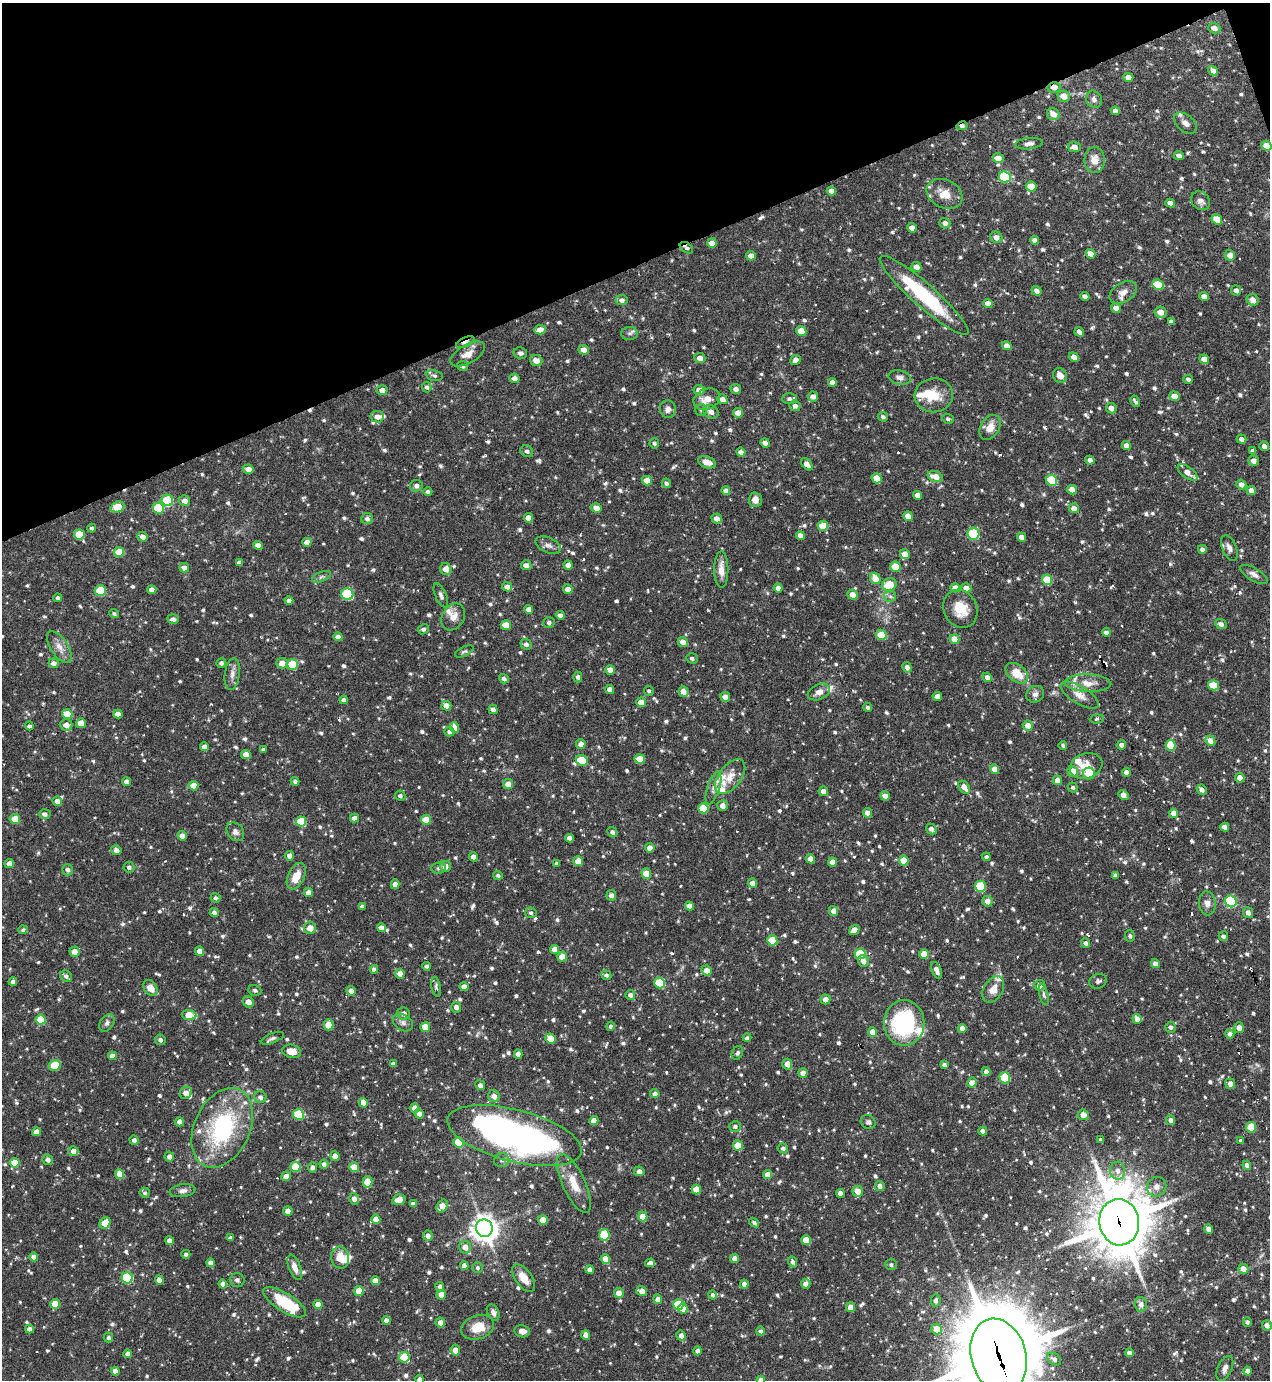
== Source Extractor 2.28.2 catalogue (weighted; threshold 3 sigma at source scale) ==
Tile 3 of 4 x 4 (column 3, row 1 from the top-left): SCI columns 2686-3953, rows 4134-5511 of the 5499 x 5511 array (HDU 1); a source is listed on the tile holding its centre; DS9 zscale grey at full resolution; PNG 1272 x 1382 px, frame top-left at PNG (2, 3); each listed source drawn as its Kron ellipse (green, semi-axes under 4 px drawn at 4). Shown black and unused: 19% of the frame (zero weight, under 3 of 6 exposures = <1% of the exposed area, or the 3 px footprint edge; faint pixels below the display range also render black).
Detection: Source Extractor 2.28.2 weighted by HDU 2 'WHT'; one run over the whole footprint, this tile lists its part. Background 0.0695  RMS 0.0041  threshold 0.0168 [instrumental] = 3 sigma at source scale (4.09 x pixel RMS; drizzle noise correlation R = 1.36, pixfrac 0.8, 0.05/0.05 arcsec/px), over >= 5 px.
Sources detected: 1024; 2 inside a brighter object's white glare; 9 cosmic-ray / hot-pixel residue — neither listed nor drawn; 22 inside a brighter listed object's ellipse — not listed separately; of the other 991, all 500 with FLUX_AUTO >= 0.833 (the completeness limit of this list) listed and drawn (491 fainter detections not listed), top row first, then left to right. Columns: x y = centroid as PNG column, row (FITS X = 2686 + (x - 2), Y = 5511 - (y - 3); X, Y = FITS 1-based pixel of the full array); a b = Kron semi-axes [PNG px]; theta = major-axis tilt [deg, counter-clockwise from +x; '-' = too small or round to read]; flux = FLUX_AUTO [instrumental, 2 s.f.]
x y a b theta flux
1214 28 6 5 - 2.6
1213 71 5 4 - 2.4
1128 77 5 4 - 2.9
1054 87 6 5 - 3
1064 96 6 5 - 4.1
1094 99 9 7 -53 1.5
1115 111 4 4 - 1.8
1053 114 6 6 - 3.7
1185 123 13 8 -39 2.3
962 126 5 4 - 1.1
1029 144 13 5 7 1.7
1266 146 5 4 - 4.1
1074 147 6 5 - 2.6
1179 155 5 4 - 1.6
998 158 6 4 -16 3.2
1095 160 13 10 -89 4.6
1005 177 6 5 - 24
1031 186 5 5 - 5.7
831 191 5 4 - 2.6
944 194 19 14 -26 5.5
1201 201 10 8 -42 2
1170 203 5 4 - 2.3
1217 219 5 5 - 6.3
945 223 5 5 - 1.6
912 228 5 4 - 2.5
996 237 6 5 - 2.4
1035 240 5 4 - 1.8
712 243 5 4 - 2.7
686 248 7 4 -36 1.1
1091 254 5 4 - 2.6
1230 255 5 5 - 2.5
751 256 5 4 - 2.5
916 267 5 4 - 2.4
1158 285 6 5 - 11
1236 290 5 5 - 1.6
1037 291 5 4 - 1.8
1123 292 15 9 31 3
924 295 58 11 -41 34
1085 296 4 4 - 1.6
1204 296 5 4 - 2.4
622 300 6 5 - 1.6
1253 300 6 5 - 2.9
988 303 5 4 - 2.4
1116 308 5 4 - 2.7
1161 312 6 5 - 3.5
1171 322 4 4 - 1.4
540 330 5 4 - 3.2
801 331 5 4 - 5.7
1079 332 5 4 - 1.9
629 333 8 6 2 1.1
465 342 10 4 25 2.5
1007 346 5 4 - 2.4
584 350 5 5 - 2.7
520 353 7 5 -8 1.1
468 354 19 9 30 3.8
1074 357 5 4 - 2.5
700 358 5 5 - 2.2
1204 359 5 4 - 3.3
796 360 5 5 - 1.7
536 361 6 5 - 2.7
463 366 5 5 - 1.2
434 375 8 5 -11 0.84
1060 375 8 6 -51 2.9
514 378 5 4 - 2.2
900 378 11 7 -11 1.6
1188 379 5 4 - 1.2
832 382 4 4 - 1.9
427 387 5 4 - 0.95
736 389 5 5 - 1.8
382 390 5 5 - 2.2
699 390 5 5 - 2.7
934 395 19 17 5 8
813 396 5 5 - 1.9
1174 396 5 4 - 3.2
789 398 7 5 2 1.2
707 399 14 10 22 5.3
722 399 5 4 - 2
1135 401 6 3 -58 0.86
795 406 5 5 - 1.6
1111 408 5 5 - 2.2
668 409 9 8 - 2.2
701 410 6 6 - 0.9
711 412 8 6 -25 2.2
738 413 5 4 - 2.8
377 417 6 5 - 2.4
883 417 5 4 - 1
948 419 6 5 - 0.84
990 427 13 9 58 4
1241 439 5 4 - 1.4
654 443 5 4 - 0.94
765 443 5 4 - 2.4
1126 446 5 4 - 2.3
1264 446 5 4 - 1.6
527 451 6 5 - 1.3
1253 451 4 4 - 1.4
741 452 4 4 - 1.8
1090 460 4 4 - 1.8
1253 461 5 5 - 2.3
707 462 9 5 -20 3.2
807 464 7 4 -50 2.4
248 469 5 4 - 2.7
1188 472 11 5 -36 3.3
935 476 8 5 -17 4.1
877 478 5 5 - 6.1
1052 480 6 5 - 19
647 481 5 4 - 4.1
666 483 5 4 - 1.1
1241 485 5 4 - 2.3
416 486 6 5 - 1.7
1072 490 5 4 - 3.7
1251 490 5 4 - 2.2
726 491 4 4 - 1.7
428 492 4 4 - 1
918 495 4 4 - 2.4
167 500 6 5 - 17
755 500 7 6 - 2.2
185 501 5 5 - 2.3
117 507 7 5 22 9
158 508 6 5 - 18
596 508 5 4 - 2.5
1074 508 5 5 - 2.7
908 516 5 4 - 4
528 518 5 4 - 3.5
717 518 5 5 - 2.5
367 519 6 5 - 1.4
823 526 5 5 - 6.3
92 528 4 4 - 0.83
79 534 5 5 - 10
973 534 6 6 - 18
800 535 4 4 - 2.1
143 537 5 5 - 2
1022 537 4 4 - 2.5
307 542 4 4 - 2.4
258 545 5 4 - 2.5
548 545 13 7 -25 1.8
1229 548 13 7 -67 2
1202 549 4 4 - 1.5
119 552 5 5 - 6.4
905 554 5 5 - 3.4
239 562 4 4 - 1.1
526 565 5 5 - 2.1
568 565 4 4 - 2.3
895 567 5 5 - 7.3
184 568 5 4 - 2.4
446 569 6 5 - 3.2
721 569 18 7 -90 3.8
1254 574 15 6 -31 2
321 577 10 5 22 1.1
875 578 6 5 - 4.7
1047 580 5 5 - 11
889 585 7 6 - 8.3
507 587 5 4 - 2.7
778 588 4 4 - 1.8
955 588 5 4 - 3.1
966 588 5 4 - 2.4
568 589 5 4 - 2.7
152 590 4 4 - 2.3
100 591 5 5 - 14
347 594 6 6 - 27
441 595 13 5 -67 1.3
853 595 5 5 - 3.1
890 596 6 5 - 0.98
58 598 4 4 - 1
289 601 4 4 - 1.9
529 609 4 4 - 2.2
960 609 19 16 -64 8.6
114 614 5 4 - 0.84
560 615 4 4 - 1.5
453 617 14 11 59 3.4
173 619 5 5 - 1.6
549 623 6 5 - 1
1221 624 6 5 - 1.4
506 625 5 4 - 5.1
423 629 5 5 - 1.1
1106 632 4 4 - 1.6
881 635 5 5 - 9.3
338 637 4 4 - 2.4
954 639 5 4 - 5.2
683 642 5 4 - 3
526 644 5 5 - 1.3
59 647 18 8 -57 3.5
464 652 10 4 26 0.84
692 658 6 5 - 0.94
54 663 5 5 - 2
221 663 5 4 - 1.1
282 663 6 5 - 3
292 664 5 5 - 13
907 667 5 4 - 1.6
610 670 5 4 - 2.7
1017 673 13 8 -39 7.1
232 674 16 7 82 2.5
578 677 5 4 - 1
987 677 5 4 - 1.7
504 679 5 4 - 1.3
1088 683 23 8 -2 4.6
1214 685 5 5 - 9.2
610 689 4 4 - 2.6
649 691 5 5 - 0.84
683 692 5 5 - 3.2
819 692 12 7 24 2.6
1035 694 9 8 - 1.7
1079 695 21 8 -31 3.9
937 696 5 4 - 2.9
725 697 5 4 - 2.5
343 700 4 4 - 1.5
641 702 5 4 - 3.8
446 706 5 4 - 3.5
868 707 4 4 - 0.93
493 709 5 4 - 1.5
67 714 5 5 - 7.1
118 714 4 4 - 2.7
1097 719 7 4 5 0.88
81 723 5 5 - 3.3
66 725 6 5 - 2.5
1028 725 5 5 - 3.1
29 726 4 4 - 0.98
454 728 5 5 - 3.3
449 732 5 5 - 1.2
1210 741 5 4 - 2.5
581 744 5 5 - 2.5
1063 745 4 4 - 0.84
1121 745 4 4 - 1.4
1170 745 5 5 - 12
204 747 4 4 - 2.1
263 749 4 3 - 0.91
246 755 5 4 - 3.9
640 759 5 5 - 7.7
582 760 6 5 - 7.2
1086 766 17 12 18 5.5
994 769 5 4 - 2.9
1073 771 5 5 - 6.3
1126 772 4 4 - 2
1089 773 6 6 - 9.5
730 777 20 11 52 5
1240 778 5 4 - 3.4
1057 780 4 4 - 2.7
295 781 4 4 - 1
126 782 4 4 - 1.7
508 784 5 5 - 2.8
193 786 5 4 - 4.8
964 787 7 5 -53 3.1
1073 787 5 4 - 0.85
713 788 17 6 72 2.4
1202 790 5 4 - 1.7
823 791 5 4 - 2.4
1123 795 5 4 - 2.9
400 796 5 5 - 1.1
885 796 5 4 - 2.4
57 801 5 4 - 2.3
722 806 5 5 - 2.5
703 808 5 5 - 11
867 813 5 4 - 2.7
1174 813 5 4 - 3.1
45 814 6 5 - 1.4
354 818 5 4 - 2.1
15 819 5 5 - 5.5
426 820 5 5 - 6.3
301 821 5 5 - 13
1225 827 4 4 - 2.3
931 829 6 5 - 1.6
235 832 10 8 -51 1.8
612 832 5 5 - 1.2
182 836 5 4 - 2.3
569 838 4 4 - 2
650 848 5 4 - 2.3
116 850 5 4 - 1.7
289 856 5 4 - 2.3
473 857 5 4 - 2.5
986 857 4 4 - 1.1
811 859 5 4 - 2.9
904 860 5 4 - 6.2
578 861 5 4 - 4.6
833 862 4 4 - 2.7
9 863 4 4 - 2.5
557 864 4 3 - 1.1
445 866 5 5 - 2.7
129 867 5 5 - 1.1
439 868 7 5 5 0.89
68 870 6 5 - 1.3
646 874 5 5 - 6.6
498 875 5 4 - 0.89
1115 875 4 3 - 0.89
296 876 14 8 65 5.8
753 883 5 4 - 2.9
395 884 5 4 - 2.6
980 886 5 5 - 15
308 892 4 4 - 2.4
611 895 5 5 - 1.7
215 898 5 4 - 0.89
987 901 5 5 - 2.7
1231 901 6 5 - 32
1207 903 12 8 -85 2.3
362 906 4 4 - 0.86
689 906 4 4 - 2.4
833 911 5 5 - 2.3
214 912 4 4 - 1.3
1248 912 5 5 - 1.9
531 913 5 5 - 0.96
310 928 6 6 - 3.4
381 928 4 4 - 2.4
23 930 4 4 - 0.85
854 930 6 4 38 3.1
1130 936 6 5 - 0.91
1223 936 5 4 - 1.1
772 940 5 5 - 10
1086 943 5 4 - 1.3
555 949 4 4 - 3.7
199 951 5 4 - 2.5
74 952 5 5 - 3.1
860 954 5 5 - 15
924 954 5 4 - 6.1
562 957 5 4 - 4.9
863 961 6 5 - 2.7
1155 964 4 4 - 2.3
427 966 4 4 - 0.92
374 969 4 4 - 1.6
706 970 5 5 - 3.1
937 970 8 4 -68 2
400 974 5 4 - 2.6
606 975 5 4 - 1.1
66 976 6 5 - 1.2
1098 981 9 7 19 1.3
13 982 4 4 - 1.4
660 983 5 5 - 17
1040 985 5 5 - 2.7
436 987 10 4 -79 0.89
464 987 4 4 - 2.5
150 988 9 6 -55 4
993 989 14 9 59 3.5
255 990 6 5 - 0.9
351 991 5 4 - 2.3
630 995 5 5 - 1.4
1044 995 10 4 -77 0.88
826 999 5 5 - 3.1
248 1002 6 5 - 3.1
456 1007 5 5 - 1.8
404 1014 6 6 - 2.3
189 1015 7 5 -4 6.8
1137 1019 5 4 - 2.6
41 1020 5 5 - 9.2
107 1023 9 6 53 1.3
403 1023 11 8 -32 1.7
904 1023 23 20 90 40
329 1025 5 5 - 6.8
610 1026 4 4 - 0.92
425 1027 5 4 - 7.4
1170 1027 5 5 - 1.2
962 1028 4 4 - 2.3
1239 1028 5 5 - 2.7
873 1032 5 4 - 4.5
1230 1034 4 4 - 1.8
272 1038 12 5 21 1.1
551 1038 5 5 - 7.5
747 1038 4 4 - 0.99
160 1040 5 5 - 1
292 1051 9 6 -13 4.2
737 1053 7 5 63 0.97
518 1054 4 4 - 2.6
112 1056 4 4 - 2.4
393 1064 4 4 - 1.5
787 1064 5 5 - 2.9
55 1065 6 5 - 11
944 1065 4 4 - 1.2
986 1072 4 4 - 1.6
803 1073 5 4 - 2.6
1005 1078 5 5 - 17
972 1083 5 4 - 3.1
1230 1084 5 5 - 2.3
480 1085 5 4 - 1.5
186 1093 6 5 - 2.8
655 1094 5 4 - 1.9
494 1096 6 6 - 2.5
260 1097 6 6 - 1.3
363 1103 5 4 - 3.2
415 1108 4 4 - 3.2
298 1114 5 5 - 19
419 1114 5 4 - 2.2
1083 1115 5 5 - 2.8
1171 1120 5 4 - 1.9
594 1121 4 4 - 3.7
180 1122 4 4 - 2.6
868 1122 8 6 -34 0.9
735 1126 6 5 - 1.2
1251 1127 5 5 - 10
222 1128 42 27 65 45
983 1131 4 4 - 1.9
37 1132 4 4 - 2.9
514 1136 69 26 -14 150
134 1140 4 4 - 1.4
1101 1140 3 3 - 0.85
1241 1140 4 4 - 0.93
458 1143 5 5 - 14
738 1145 5 5 - 7.5
783 1148 5 5 - 1.2
73 1151 5 5 - 2.6
335 1156 5 4 - 3.1
169 1157 5 4 - 2
48 1160 5 5 - 1.8
502 1160 7 7 - 1.3
15 1163 5 4 - 6.3
324 1164 4 4 - 1.3
1247 1165 4 4 - 1.6
295 1167 5 5 - 12
313 1167 5 4 - 1.3
354 1167 5 4 - 6
639 1171 5 5 - 1.3
1118 1171 9 7 -88 2.2
119 1174 5 4 - 5.7
767 1175 4 4 - 3.4
286 1176 5 5 - 2.4
368 1182 5 5 - 8.8
574 1184 32 11 -65 7.1
880 1186 5 4 - 2
1157 1187 10 9 - 2.6
696 1189 5 4 - 6.9
183 1191 13 6 8 1.7
858 1191 5 5 - 3.6
145 1193 5 5 - 0.97
840 1193 4 4 - 2.3
354 1199 6 5 - 2.3
399 1200 7 5 16 2.9
413 1204 4 4 - 1.4
442 1206 7 5 55 3.5
288 1211 5 4 - 2.3
643 1217 5 4 - 5.9
376 1219 4 4 - 3.9
543 1220 5 5 - 5.8
1119 1222 23 20 -83 2100
105 1223 6 5 - 6.6
754 1223 5 4 - 1
484 1228 9 8 - 380
1209 1229 5 4 - 2.5
428 1235 5 5 - 1.9
604 1235 6 5 - 18
230 1238 4 3 - 1.2
806 1240 5 4 - 7.2
169 1241 4 4 - 2.5
465 1247 6 6 - 3.3
186 1254 4 4 - 0.94
34 1257 4 4 - 2.6
340 1258 11 9 -77 5.4
735 1258 4 4 - 2.6
605 1259 5 4 - 5.5
793 1262 6 4 -67 1.2
210 1263 4 4 - 2
650 1263 5 4 - 1.4
891 1265 6 5 - 0.94
464 1266 4 4 - 2.6
295 1267 13 6 -70 3
477 1268 5 5 - 0.85
1243 1269 5 5 - 3.1
590 1270 4 4 - 2.2
127 1278 5 5 - 29
524 1278 16 8 -55 5.2
159 1280 4 4 - 2.5
237 1280 7 7 - 1.1
375 1281 4 4 - 3.2
223 1284 4 4 - 2.1
744 1284 4 4 - 1.7
806 1284 5 4 - 2
440 1287 5 4 - 1.5
359 1291 5 4 - 6.2
642 1291 5 4 - 3.2
619 1293 5 5 - 3.2
441 1295 5 4 - 5.1
712 1295 4 4 - 0.91
658 1299 5 4 - 2.5
936 1300 6 5 - 1.1
285 1302 24 9 -31 20
55 1304 5 5 - 7.1
318 1304 4 4 - 3.8
1141 1304 7 6 - 1.7
678 1305 5 5 - 16
850 1307 5 4 - 2.8
683 1308 5 4 - 3.5
493 1312 9 5 -62 1.5
386 1321 4 4 - 2.4
440 1322 5 4 - 2.6
1247 1322 5 4 - 1
1267 1325 5 5 - 2.3
478 1327 17 12 19 7.1
29 1329 4 4 - 2
937 1329 5 5 - 5.9
522 1331 8 6 -10 2.4
761 1331 5 4 - 1
586 1335 5 4 - 2.5
681 1336 5 4 - 2.5
108 1337 5 4 - 1.1
455 1350 5 4 - 3
698 1351 4 4 - 1.6
1129 1353 4 4 - 2.1
128 1354 4 4 - 2.2
999 1356 38 27 -75 4200
404 1357 5 5 - 14
1054 1359 7 5 -36 1.5
1225 1368 13 7 66 2.1
115 1371 4 4 - 2.4
1247 1371 4 4 - 2.3
420 1380 5 4 - 2.7
761 1380 4 4 - 2.7
Overlapping masked pixels (flux is a lower limit): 6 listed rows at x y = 1054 87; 962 126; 686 248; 465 342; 1119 1222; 999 1356
Isophote crosses this tile's border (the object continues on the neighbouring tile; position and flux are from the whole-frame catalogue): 4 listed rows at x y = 1267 1325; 999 1356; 420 1380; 761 1380